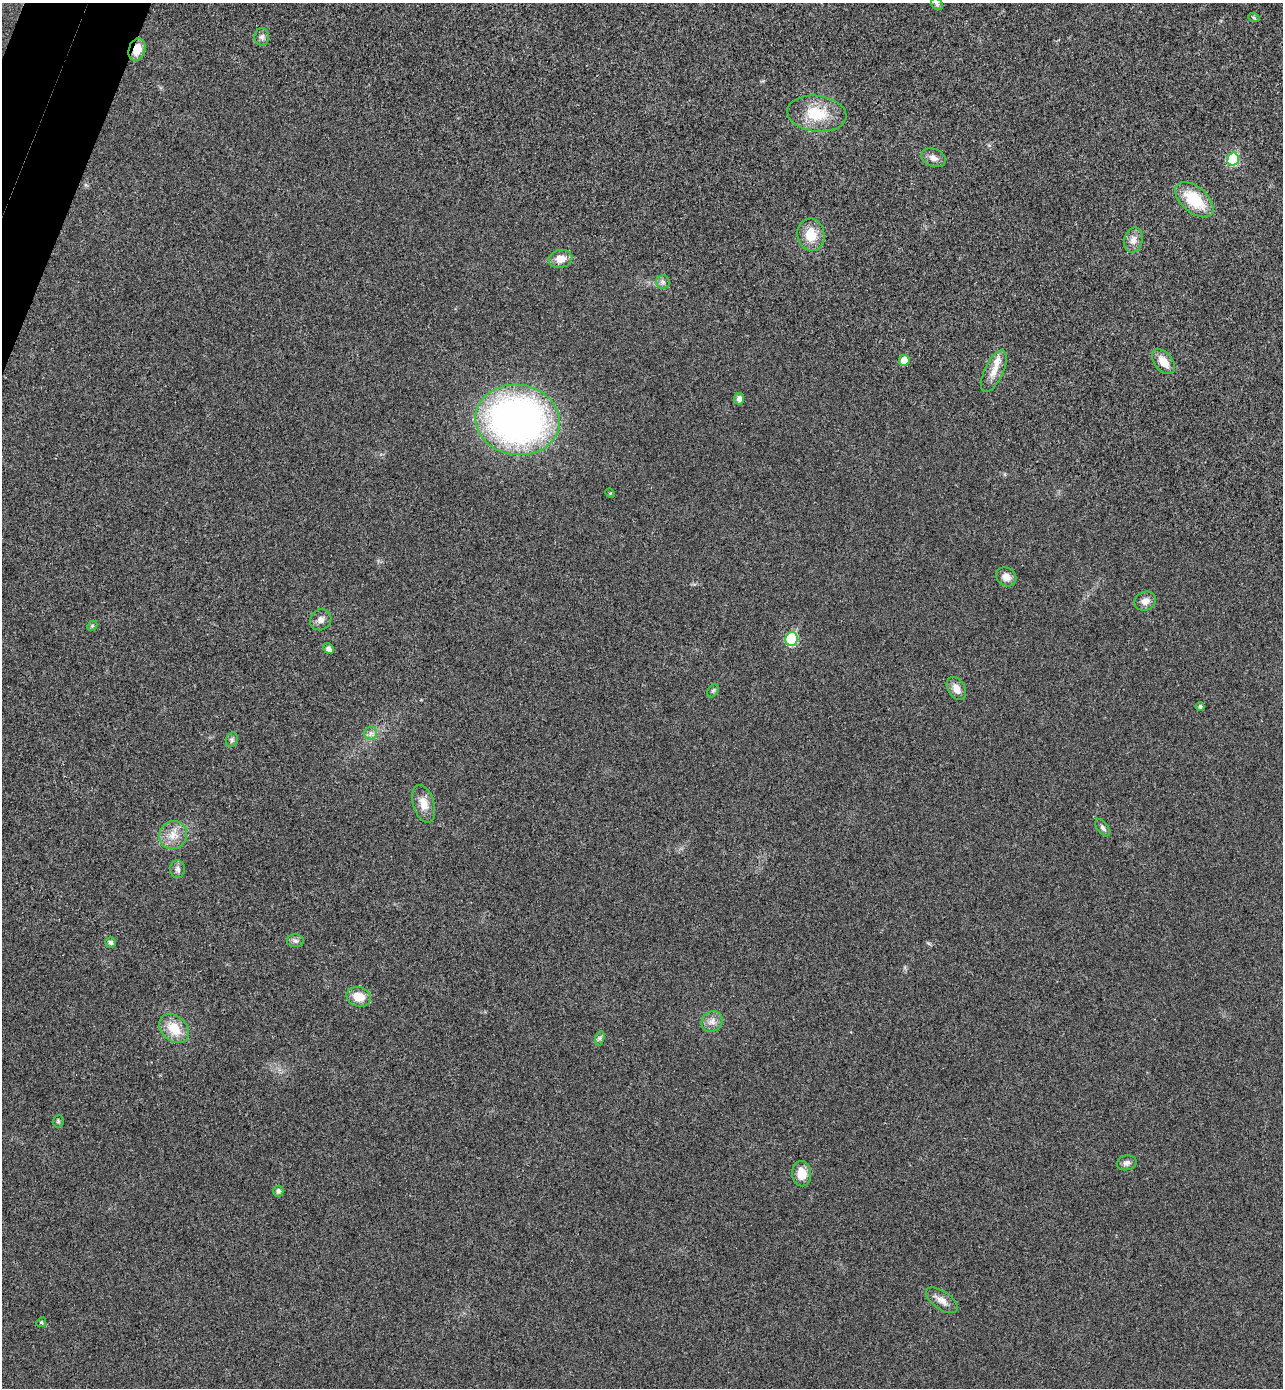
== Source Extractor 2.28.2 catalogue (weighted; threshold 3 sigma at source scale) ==
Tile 11 of 4 x 4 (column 3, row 3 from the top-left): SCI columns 2755-4035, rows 1418-2803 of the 5641 x 5604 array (HDU 1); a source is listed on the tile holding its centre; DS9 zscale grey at full resolution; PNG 1285 x 1390 px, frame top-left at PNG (2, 3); each listed source drawn as its Kron ellipse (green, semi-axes under 4 px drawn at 4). Shown black and unused: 2% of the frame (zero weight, under 3 of 4 exposures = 6% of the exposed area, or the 3 px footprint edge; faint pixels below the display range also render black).
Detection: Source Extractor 2.28.2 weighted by HDU 2 'WHT'; one run over the whole footprint, this tile lists its part. Background 0.0198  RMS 0.0062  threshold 0.028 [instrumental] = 3 sigma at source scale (4.5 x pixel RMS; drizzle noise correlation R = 1.50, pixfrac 1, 0.05/0.05 arcsec/px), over >= 5 px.
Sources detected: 46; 1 inside a brighter listed object's ellipse — not listed separately; the other 45 listed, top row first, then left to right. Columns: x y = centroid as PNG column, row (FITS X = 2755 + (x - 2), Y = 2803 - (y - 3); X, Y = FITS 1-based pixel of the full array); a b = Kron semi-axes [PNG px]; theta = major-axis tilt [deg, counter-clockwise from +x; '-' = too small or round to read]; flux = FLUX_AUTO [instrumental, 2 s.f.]
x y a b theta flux
937 4 6 5 - 1.1
1254 18 6 3 -20 0.78
262 37 9 7 87 2.2
137 50 11 8 72 8.6
817 114 30 18 -7 23
933 158 12 8 -22 4.1
1233 159 6 6 - 32
1194 200 22 13 -40 25
811 235 16 13 -80 13
1133 240 13 9 74 4.9
560 259 12 9 10 6.5
663 282 7 6 - 1.8
904 360 5 5 - 8.1
1164 362 14 9 -51 9.2
994 371 22 9 65 7.4
739 399 6 5 - 3.2
517 420 42 35 -8 290
610 493 5 4 - 0.61
1006 577 11 9 -35 4.9
1145 601 11 9 23 4.3
321 620 11 10 - 3.4
92 626 6 4 44 0.94
792 639 7 6 - 42
329 649 6 5 - 2.7
956 688 12 8 -60 5.4
713 691 7 5 53 1.1
1200 706 4 4 - 1.3
371 733 7 6 - 2.3
232 740 7 5 70 1.5
424 804 19 10 -73 7.9
1103 828 10 5 -54 1.7
173 835 14 13 - 8
178 869 9 7 -86 2.4
295 941 8 6 -2 1.9
111 942 5 5 - 2.1
359 997 12 9 -16 9.2
712 1022 11 9 47 4.1
174 1029 16 12 -42 13
600 1038 7 4 71 1.4
58 1121 6 5 - 1
1127 1163 10 7 12 2.7
802 1174 12 9 -88 8.9
278 1191 5 5 - 1.9
942 1300 18 9 -35 5.3
41 1322 5 4 - 0.84
Overlapping masked pixels (flux is a lower limit): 1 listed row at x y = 137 50